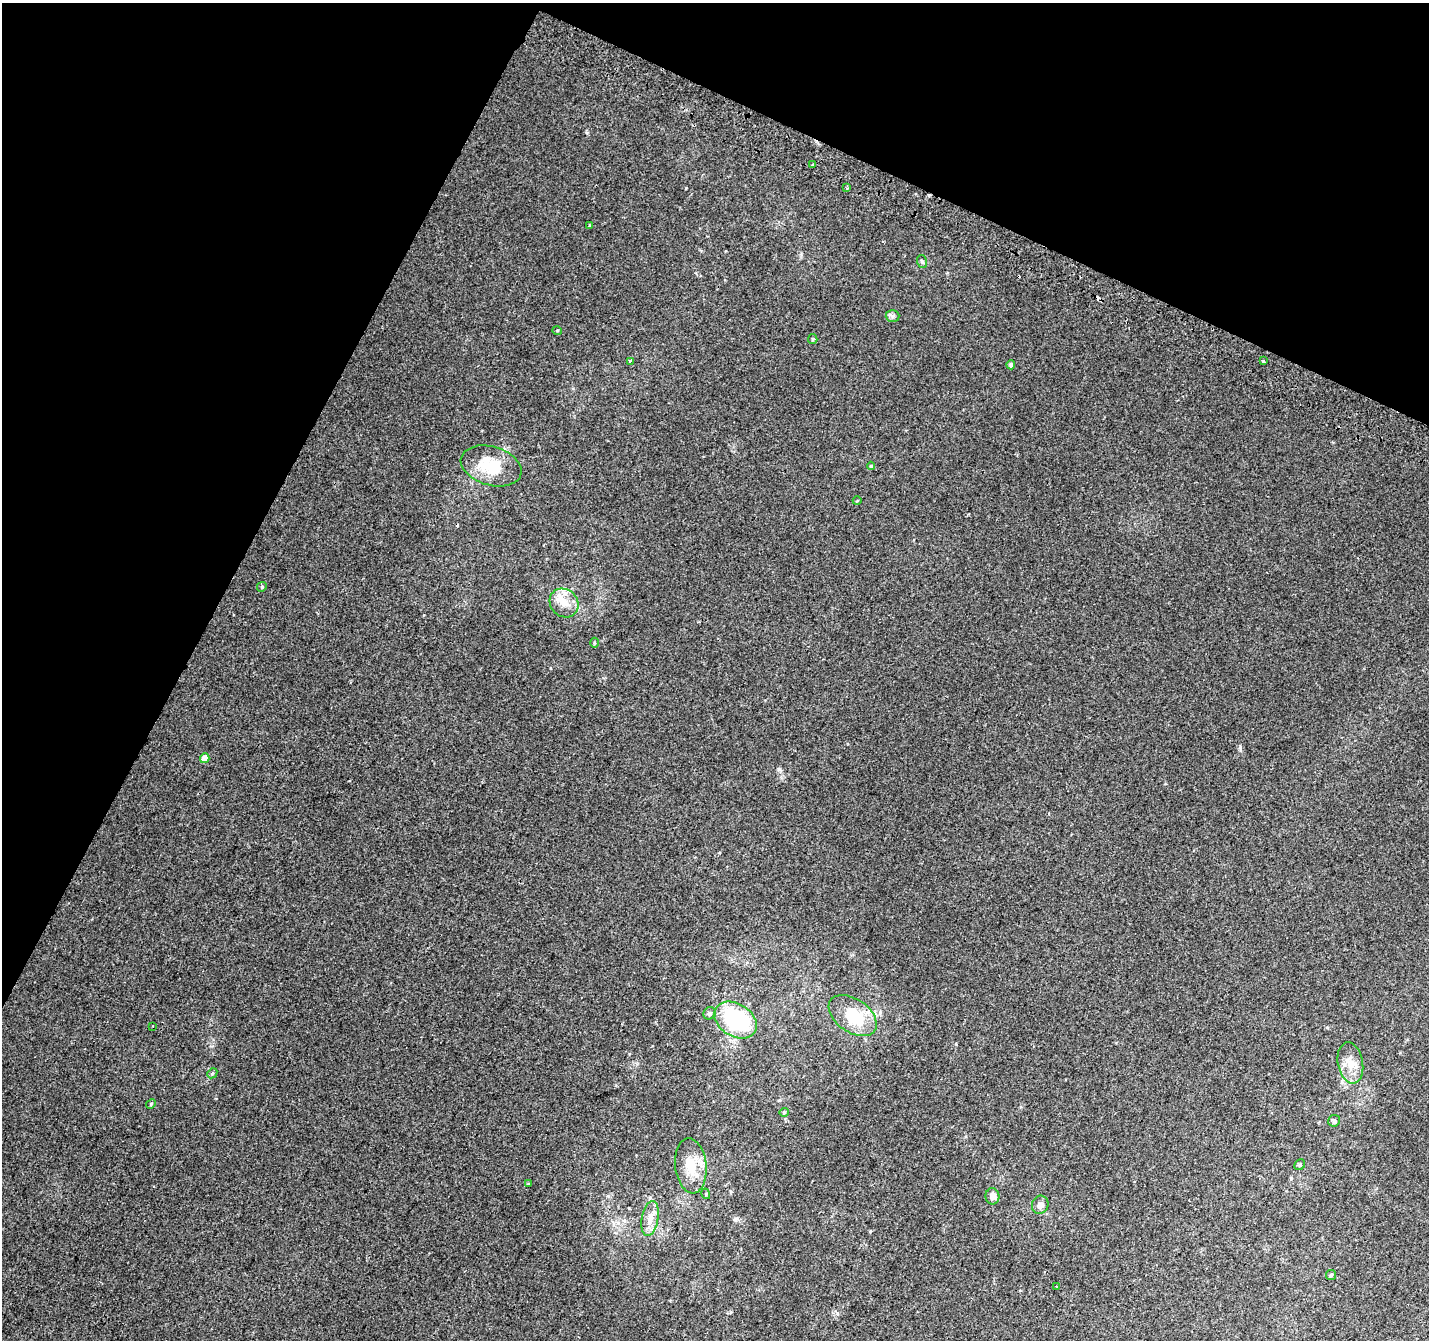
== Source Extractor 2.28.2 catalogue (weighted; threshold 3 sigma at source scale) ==
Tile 2 of 4 x 4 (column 2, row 1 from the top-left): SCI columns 1456-2882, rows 4319-5656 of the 5756 x 5897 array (HDU 1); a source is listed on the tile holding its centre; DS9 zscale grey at full resolution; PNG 1431 x 1342 px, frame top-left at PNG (2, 3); each listed source drawn as its Kron ellipse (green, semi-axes under 4 px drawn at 4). Shown black and unused: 24% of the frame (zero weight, under 2 of 3 exposures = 2% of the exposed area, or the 3 px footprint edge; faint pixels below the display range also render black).
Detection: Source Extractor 2.28.2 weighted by HDU 2 'WHT'; one run over the whole footprint, this tile lists its part. Background 0.00306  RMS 0.0037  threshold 0.0169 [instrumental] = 3 sigma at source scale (4.5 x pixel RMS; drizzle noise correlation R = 1.50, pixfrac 1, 0.0396/0.0396 arcsec/px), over >= 5 px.
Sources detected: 36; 1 cosmic-ray / hot-pixel residue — neither listed nor drawn; the other 35 listed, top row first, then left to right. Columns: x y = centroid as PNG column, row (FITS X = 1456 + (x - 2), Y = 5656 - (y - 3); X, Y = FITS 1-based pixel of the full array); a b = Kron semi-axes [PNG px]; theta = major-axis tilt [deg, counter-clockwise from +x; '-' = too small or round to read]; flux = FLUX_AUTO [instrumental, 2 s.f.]
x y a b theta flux
812 165 3 3 - 1.4
847 188 3 3 - 0.42
589 225 3 2 - 0.48
922 262 6 5 - 0.73
893 316 7 6 - 0.91
557 330 5 3 - 0.32
813 339 5 4 - 0.47
630 361 3 3 - 0.59
1263 361 4 3 - 2.2
1011 365 4 4 - 0.75
491 466 31 19 -17 14
871 466 4 4 - 0.58
857 501 4 3 - 0.28
262 587 5 4 - 0.51
564 603 15 13 -44 5.2
594 643 5 3 - 0.38
205 758 5 4 - 2.9
710 1013 6 6 - 0.84
853 1016 27 16 -35 15
735 1020 23 16 -32 38
153 1026 3 2 - 0.24
1350 1063 21 12 -80 5.1
212 1073 5 4 - 0.54
151 1104 5 4 - 0.49
784 1112 4 4 - 0.42
1334 1121 6 5 - 0.98
1300 1165 6 5 - 0.55
691 1166 28 15 -84 8
528 1184 3 3 - 1.5
706 1194 5 3 - 0.37
992 1196 8 7 - 2.1
1040 1205 9 8 - 1.9
650 1218 17 8 79 4.1
1331 1275 5 5 - 0.59
1056 1286 3 2 - 0.34
Unlisted compact peaks at least as high as the median listed source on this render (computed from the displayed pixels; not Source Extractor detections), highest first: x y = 1240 747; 587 133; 837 1313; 779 769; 870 1231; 735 1219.